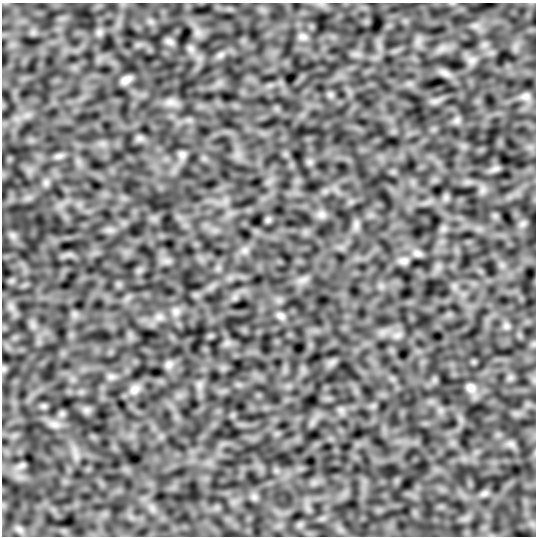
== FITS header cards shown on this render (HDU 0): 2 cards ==
NAXIS1  =                  534
NAXIS2  =                  534

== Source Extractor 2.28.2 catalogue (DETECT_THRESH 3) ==
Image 534 x 534 px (HDU 0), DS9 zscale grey, 1 PNG px = 1 image px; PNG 538 x 538 px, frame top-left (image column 1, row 534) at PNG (2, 3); no overlay
Background -0.268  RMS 7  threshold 21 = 3 sigma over >= 5 px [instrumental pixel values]
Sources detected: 31; all 31 listed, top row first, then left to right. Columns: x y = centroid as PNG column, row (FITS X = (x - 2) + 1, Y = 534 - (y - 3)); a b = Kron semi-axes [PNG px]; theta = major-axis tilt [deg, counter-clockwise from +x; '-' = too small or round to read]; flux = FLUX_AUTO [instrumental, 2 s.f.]
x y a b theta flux
303 37 12 9 -1 2300
169 41 12 7 -21 1600
220 55 7 5 45 1400
472 60 11 8 24 2700
445 73 17 7 -28 2900
126 80 9 5 33 2500
526 96 12 8 -5 2200
170 102 6 6 - 1800
457 120 7 5 45 1600
182 155 9 9 - 1700
59 156 11 6 15 1800
46 183 8 7 - 1700
321 214 9 9 - 2300
245 250 8 4 18 1500
417 253 12 7 -21 1900
404 261 11 9 3 2000
176 312 10 10 - 2700
281 316 12 8 -30 2100
159 317 9 7 0 2300
506 326 9 7 -34 1700
169 364 12 9 69 2300
3 369 7 4 72 890
111 377 9 6 -7 1900
471 388 14 11 -25 3500
134 390 15 12 45 3700
86 410 7 7 - 1700
54 424 15 8 -10 3400
511 444 8 6 -44 1900
22 465 11 6 35 1600
484 493 11 7 30 1700
19 529 10 6 -41 2000